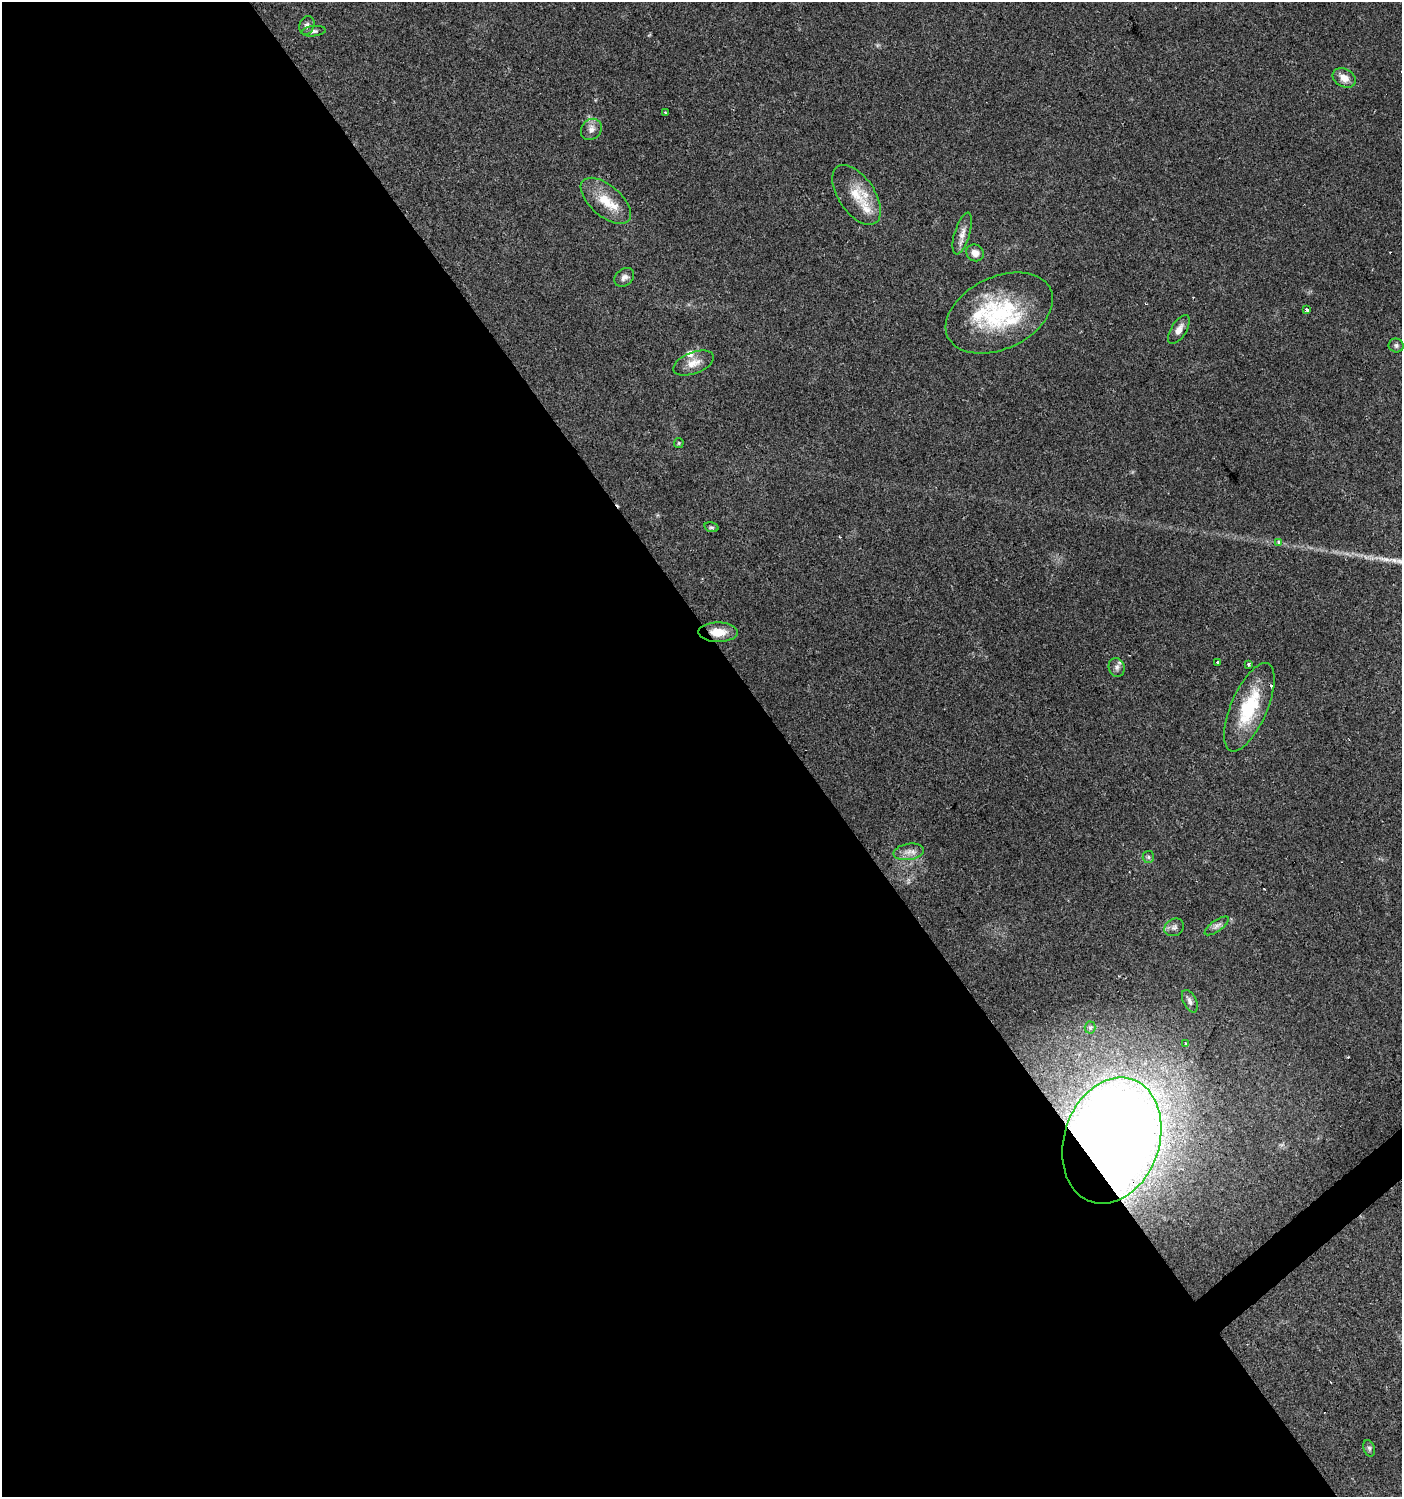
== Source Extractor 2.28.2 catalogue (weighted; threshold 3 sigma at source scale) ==
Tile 9 of 4 x 4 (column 1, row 3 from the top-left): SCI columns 197-1596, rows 1497-2991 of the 5931 x 5985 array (HDU 1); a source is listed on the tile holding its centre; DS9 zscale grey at full resolution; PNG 1404 x 1499 px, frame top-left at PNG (2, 2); each listed source drawn as its Kron ellipse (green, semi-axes under 4 px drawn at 4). Shown black and unused: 57% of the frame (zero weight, under 2 of 3 exposures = <1% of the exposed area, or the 3 px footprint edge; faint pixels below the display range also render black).
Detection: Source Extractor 2.28.2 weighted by HDU 2 'WHT'; one run over the whole footprint, this tile lists its part. Background 0.0612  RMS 0.0057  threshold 0.0255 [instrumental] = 3 sigma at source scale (4.5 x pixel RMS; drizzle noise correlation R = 1.50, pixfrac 1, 0.0396/0.0396 arcsec/px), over >= 5 px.
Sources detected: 42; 5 cosmic-ray / hot-pixel residue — neither listed nor drawn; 5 inside a brighter listed object's ellipse — not listed separately; the other 32 listed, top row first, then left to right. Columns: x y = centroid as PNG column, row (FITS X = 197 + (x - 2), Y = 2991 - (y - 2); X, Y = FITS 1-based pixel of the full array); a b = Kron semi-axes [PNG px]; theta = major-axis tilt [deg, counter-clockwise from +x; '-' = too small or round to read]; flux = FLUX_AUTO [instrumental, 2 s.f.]
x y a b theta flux
307 25 9 7 71 1.9
314 31 12 5 6 1.5
1344 78 12 9 -29 5.1
665 113 3 2 - 0.8
591 129 11 9 46 3.4
856 195 34 18 -56 15
606 201 30 15 -41 14
962 233 22 7 73 4.7
975 253 9 8 - 3.9
624 277 11 8 41 2.7
1307 310 3 3 - 6.8
999 313 57 36 25 59
1179 330 16 7 59 4
1396 345 7 7 - 1.4
694 363 21 10 21 6.4
679 443 5 4 - 0.68
711 527 7 4 -16 0.98
1279 542 3 3 - 16
718 632 20 10 -1 9
1217 663 3 3 - 2.6
1248 664 3 3 - 0.88
1117 667 9 8 - 2.3
1249 707 47 18 67 33
909 852 15 8 9 4.1
1148 857 6 5 - 1.1
1217 926 14 5 35 2.5
1174 927 10 8 30 2.3
1190 1001 12 6 -64 2.3
1090 1028 6 5 - 1.2
1186 1043 3 3 - 2.7
1112 1140 65 47 71 1000
1369 1448 8 5 -71 1.2
Overlapping masked pixels (flux is a lower limit): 2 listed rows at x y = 718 632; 1112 1140